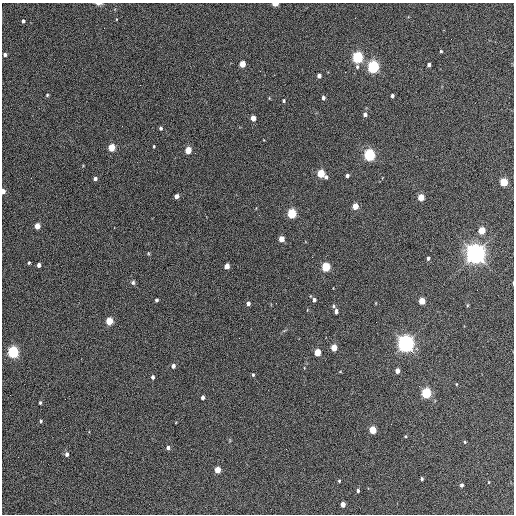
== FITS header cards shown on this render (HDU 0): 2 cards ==
NAXIS1  =                  512 / Axis length
NAXIS2  =                  512 / Axis length

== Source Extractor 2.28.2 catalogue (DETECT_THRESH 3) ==
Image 512 x 512 px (HDU 0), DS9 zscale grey, 1 PNG px = 1 image px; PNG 516 x 516 px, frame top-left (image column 1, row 512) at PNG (2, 3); no overlay
Background 343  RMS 20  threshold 60.5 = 3 sigma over >= 5 px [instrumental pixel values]
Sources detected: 79; all 79 listed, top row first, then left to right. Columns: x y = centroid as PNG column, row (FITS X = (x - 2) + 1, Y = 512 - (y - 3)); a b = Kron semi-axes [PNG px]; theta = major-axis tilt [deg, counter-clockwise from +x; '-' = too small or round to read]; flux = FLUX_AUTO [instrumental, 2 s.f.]
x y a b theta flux
99 4 7 3 1 4.6e+03
275 4 4 3 - 2.3e+04
23 21 4 3 - 2.6e+03
441 51 3 3 - 1.6e+03
5 54 3 3 - 3.6e+03
357 57 5 5 - 2.5e+05
242 64 4 4 - 2.7e+04
429 65 4 3 - 4.4e+03
357 67 6 4 -89 2.6e+03
373 67 5 5 - 3.3e+05
345 72 2 2 - 9.0e+02
319 76 4 4 - 6.9e+03
47 95 4 4 - 1.6e+03
392 96 4 3 - 3.8e+03
323 98 4 3 - 4.8e+03
284 100 4 3 - 2.0e+03
365 115 4 4 - 4.8e+03
253 118 4 4 - 1.8e+04
161 128 4 4 - 2.9e+03
154 146 3 2 - 1.5e+03
111 148 5 4 - 4.1e+04
188 150 5 4 - 3.4e+04
369 155 5 4 - 3.0e+05
321 173 5 4 - 5.6e+04
347 176 4 3 - 3.8e+03
326 177 4 4 - 3.4e+03
95 179 4 4 - 4.2e+03
504 182 5 4 - 6.8e+04
3 191 4 3 - 9.5e+03
176 196 4 4 - 8.9e+03
421 197 4 4 - 3.4e+04
355 206 4 4 - 2.5e+04
292 213 5 4 - 1.1e+05
37 226 4 4 - 1.9e+04
482 230 5 4 - 4.3e+04
281 239 4 4 - 2.0e+04
148 253 5 3 - 1.3e+03
476 254 7 7 - 1.3e+06
312 257 2 2 - 7.7e+02
428 258 4 3 - 3.5e+03
29 263 3 3 - 1.6e+03
39 265 4 4 - 5.8e+03
227 266 4 4 - 1.4e+04
326 267 5 4 - 1.1e+05
133 282 6 5 - 2.8e+03
156 300 4 3 - 2.9e+03
314 300 4 4 - 4.4e+03
422 301 5 4 - 2.9e+04
248 303 4 3 - 5.3e+03
276 303 2 2 - 7.1e+02
467 305 6 4 88 1.3e+03
334 306 5 4 - 2.2e+03
336 311 4 3 - 5.9e+03
109 321 5 4 - 4.1e+04
406 344 6 6 - 8.7e+05
334 348 4 4 - 2.9e+04
13 352 5 5 - 2.5e+05
317 352 5 4 - 3.8e+04
173 366 4 4 - 5.3e+03
397 371 4 4 - 1.0e+04
253 375 4 3 - 1.9e+03
152 377 4 4 - 4.1e+03
456 384 4 3 - 9.3e+02
426 393 5 4 - 1.8e+05
203 397 4 3 - 5.3e+03
40 403 4 3 - 1.9e+03
41 421 4 4 - 1.8e+03
373 430 5 4 - 4.5e+04
406 436 4 3 - 1.3e+03
465 442 4 3 - 1.3e+03
168 448 4 4 - 4.0e+03
67 454 5 4 - 4.2e+03
217 470 4 4 - 2.6e+04
422 479 3 3 - 2.5e+03
339 481 3 3 - 1.6e+03
489 482 4 2 - 9.0e+02
462 485 4 3 - 3.6e+03
358 490 4 3 - 3.2e+03
343 504 4 4 - 1.3e+04
At the frame edge (FLAGS 8, measured only in part): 3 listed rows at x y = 99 4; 275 4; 3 191